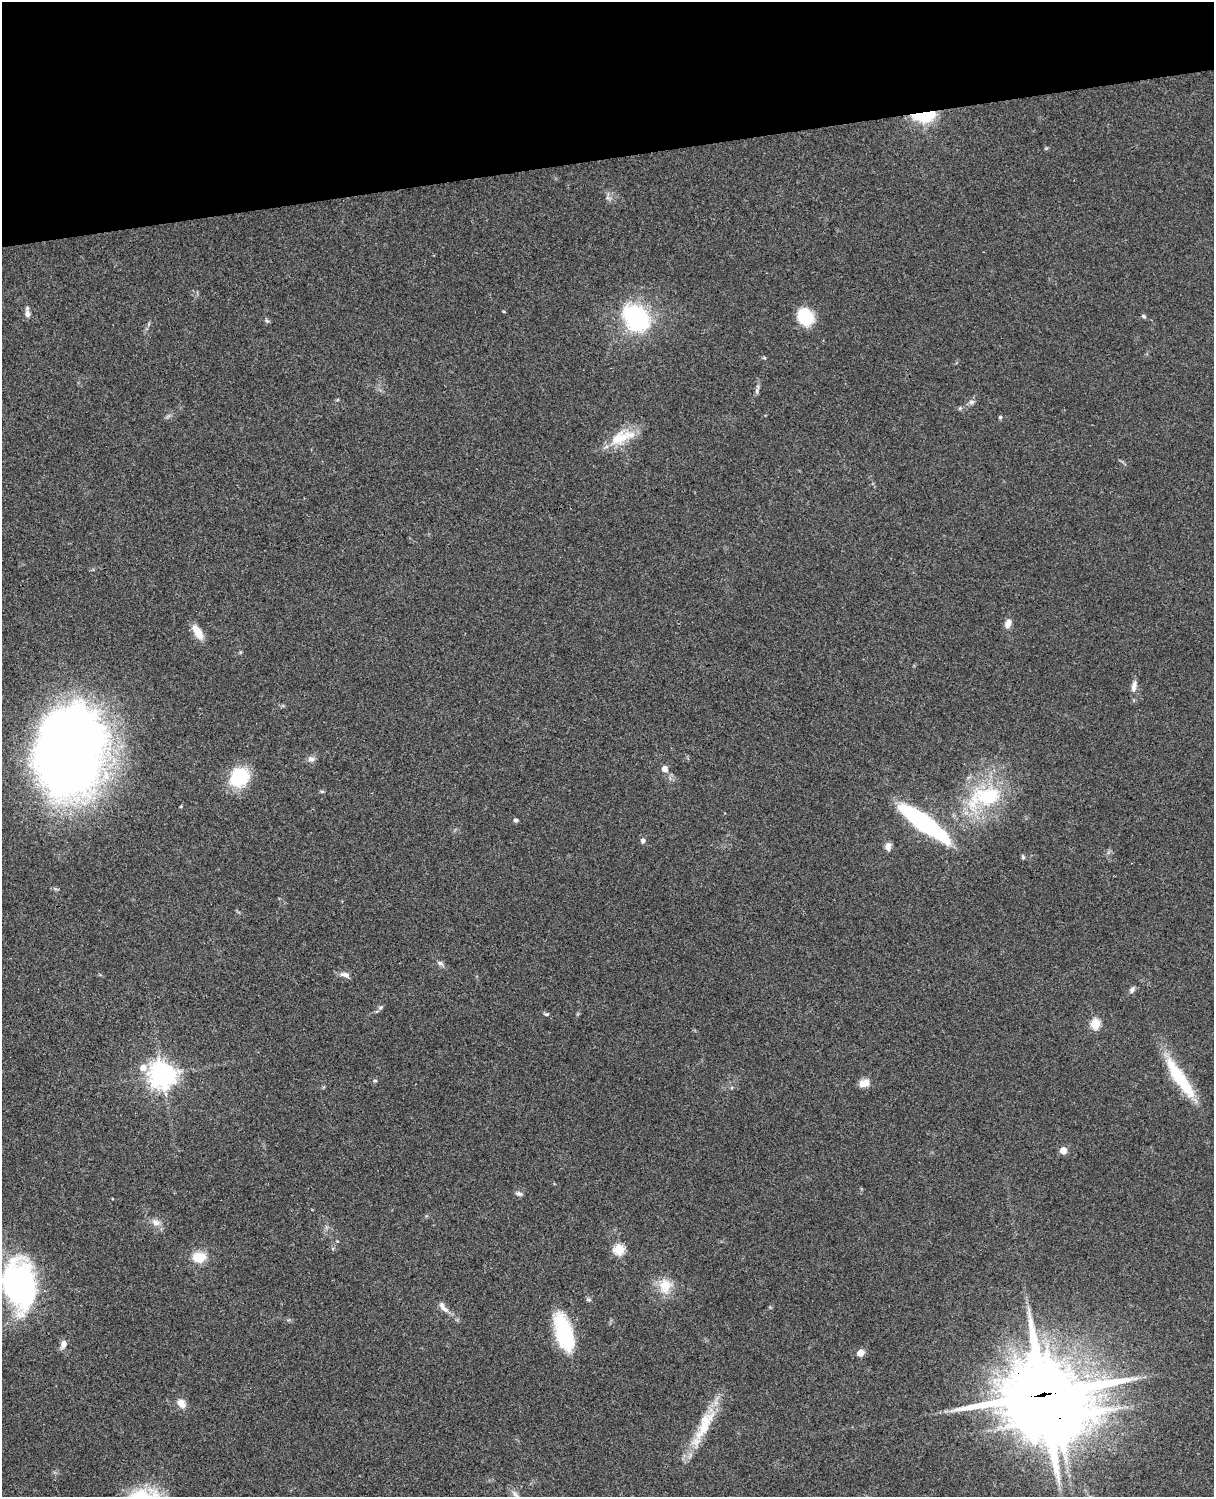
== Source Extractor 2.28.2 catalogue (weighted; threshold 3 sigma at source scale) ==
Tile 3 of 4 x 3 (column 3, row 1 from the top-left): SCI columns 2545-3756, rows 3269-4763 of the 5087 x 4927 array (HDU 1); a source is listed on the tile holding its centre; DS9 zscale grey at full resolution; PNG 1216 x 1499 px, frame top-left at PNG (2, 2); no overlay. Shown black and unused: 10% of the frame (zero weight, under 3 of 4 exposures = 6% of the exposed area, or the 3 px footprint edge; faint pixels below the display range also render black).
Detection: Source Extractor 2.28.2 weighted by HDU 2 'WHT'; one run over the whole footprint, this tile lists its part. Background 0.0986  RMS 0.0064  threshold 0.0289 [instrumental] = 3 sigma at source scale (4.5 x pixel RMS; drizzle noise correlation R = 1.50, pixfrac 1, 0.05/0.05 arcsec/px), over >= 5 px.
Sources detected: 55; all 55 listed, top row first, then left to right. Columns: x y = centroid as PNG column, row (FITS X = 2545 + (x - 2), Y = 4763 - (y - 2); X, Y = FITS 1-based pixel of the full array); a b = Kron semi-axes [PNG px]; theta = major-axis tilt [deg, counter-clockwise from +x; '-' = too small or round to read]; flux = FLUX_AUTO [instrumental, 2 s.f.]
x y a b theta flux
924 116 22 10 4 33
608 198 7 4 -18 1.2
504 312 4 3 - 0.57
27 314 9 6 -89 2.8
1143 316 7 4 -28 1
805 317 17 14 -60 24
636 318 27 21 -48 74
267 321 7 4 -45 1.1
764 358 6 3 17 0.7
757 391 8 5 73 1.6
971 402 7 6 - 1.7
960 408 6 5 - 0.99
1000 417 5 4 - 0.78
619 438 31 18 32 18
1008 623 12 7 74 4
198 632 19 8 -57 8.7
1134 686 17 7 77 3.7
71 752 95 67 81 530
311 759 9 8 - 2.6
665 768 5 5 - 4.4
239 777 19 16 37 37
322 791 6 4 0 0.83
985 797 55 28 15 55
516 820 5 4 - 1.6
924 823 48 11 -36 110
643 840 6 6 - 1.6
888 846 10 7 90 3.3
1023 857 6 5 - 1
440 963 8 6 -28 1.7
345 975 13 7 -13 3.3
1132 990 9 6 61 1.9
380 1008 7 5 44 1.4
547 1014 6 4 0 0.93
1095 1023 5 5 - 38
143 1068 8 7 - 5.1
162 1075 8 8 - 670
1180 1078 54 12 -56 36
375 1081 5 3 - 0.74
864 1083 12 8 19 5.9
1063 1150 5 5 - 11
519 1194 9 5 -15 1.7
156 1222 13 8 -26 4.2
619 1249 5 5 - 41
199 1257 15 11 1 12
18 1284 37 24 -83 200
665 1286 23 17 -89 12
445 1309 14 7 -35 4
564 1332 40 17 -74 45
63 1344 10 7 73 3.7
860 1353 5 5 - 9.3
1043 1395 29 22 10 6700
181 1404 11 8 -51 5.4
1059 1418 17 13 75 1600
704 1428 55 14 59 25
515 1495 14 5 -55 3.2
Overlapping masked pixels (flux is a lower limit): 3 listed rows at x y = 924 116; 1043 1395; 1059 1418
Isophote crosses this tile's border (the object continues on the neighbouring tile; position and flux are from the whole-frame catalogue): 1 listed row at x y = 515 1495